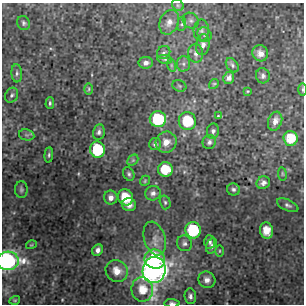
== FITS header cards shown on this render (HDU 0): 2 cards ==
NAXIS1  =                  302 / NUMBER OF ELEMENTS ALONG THIS AXIS
NAXIS2  =                  302 / NUMBER OF ELEMENTS ALONG THIS AXIS

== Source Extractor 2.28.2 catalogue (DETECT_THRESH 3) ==
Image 302 x 302 px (HDU 0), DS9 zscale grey, 1 PNG px = 1 image px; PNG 306 x 306 px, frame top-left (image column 1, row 302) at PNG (2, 3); each listed source drawn as its Kron ellipse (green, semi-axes under 4 px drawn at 4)
Background 6.94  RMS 1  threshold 2.99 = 3 sigma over >= 5 px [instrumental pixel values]
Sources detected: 71; all 71 listed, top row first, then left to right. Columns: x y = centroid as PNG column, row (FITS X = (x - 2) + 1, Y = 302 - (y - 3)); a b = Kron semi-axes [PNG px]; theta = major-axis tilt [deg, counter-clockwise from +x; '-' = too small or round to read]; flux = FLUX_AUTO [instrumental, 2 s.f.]
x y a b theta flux
178 5 6 5 - 110
191 21 8 7 - 220
169 22 13 9 67 500
24 23 7 6 - 160
182 24 7 3 82 110
201 31 11 7 86 270
205 34 7 6 - 180
203 45 10 7 83 320
164 52 7 6 - 170
260 53 8 7 - 510
196 54 9 7 -84 290
165 59 7 4 -8 120
146 63 7 6 - 270
183 64 8 6 86 220
171 65 6 4 -72 95
232 65 8 5 -55 160
17 73 9 5 -87 190
263 76 7 7 - 230
229 78 6 5 - 260
214 84 5 4 - 82
179 86 7 5 -22 140
89 89 6 4 89 78
302 89 6 3 -90 97
248 91 4 4 - 62
12 95 8 6 61 170
50 103 5 3 - 100
218 116 3 3 - 71
158 119 8 8 - 3900
187 121 9 8 - 2400
275 121 10 7 71 430
213 131 7 6 - 210
99 132 8 6 78 220
27 135 8 5 -11 170
291 138 7 7 - 1500
166 142 11 10 - 700
209 142 7 6 - 190
155 144 6 6 - 200
97 150 8 7 - 3200
49 155 7 4 85 120
133 160 6 4 44 120
165 169 7 7 - 1700
129 174 7 5 -63 150
282 174 7 3 -81 69
145 181 5 4 - 91
263 183 7 6 - 270
21 189 8 6 -90 160
233 189 6 6 - 170
153 193 8 7 - 300
125 197 8 7 - 1400
111 198 7 6 - 340
165 202 7 5 -74 140
129 205 7 6 - 410
288 205 11 5 -25 200
193 230 8 7 - 3800
266 231 8 6 -75 880
155 238 17 10 -73 690
210 242 7 5 -87 200
185 243 8 7 - 230
31 245 5 3 - 65
212 246 8 5 76 210
98 250 6 5 - 300
219 251 6 4 90 93
155 259 10 9 - 3500
8 261 11 9 4 17000
154 270 13 11 81 43000
117 271 11 10 - 910
207 280 9 8 - 400
142 289 12 11 - 1200
190 296 8 5 -84 260
15 300 5 3 - 62
172 303 7 4 -3 190
At the frame edge (FLAGS 8, measured only in part): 3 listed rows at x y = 302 89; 8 261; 172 303